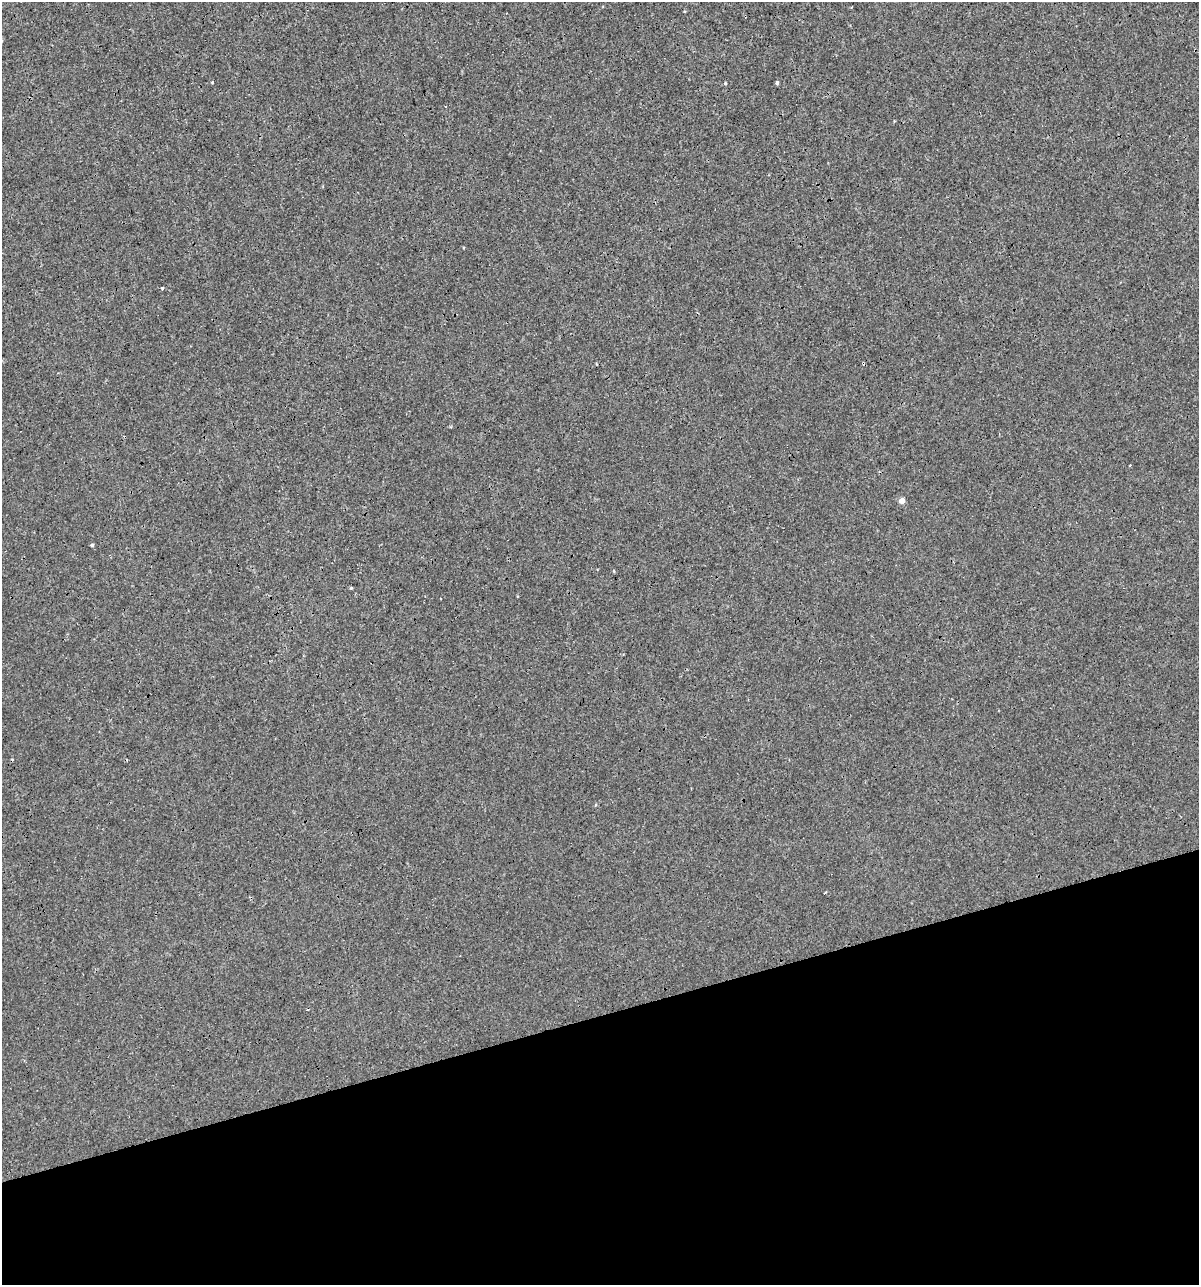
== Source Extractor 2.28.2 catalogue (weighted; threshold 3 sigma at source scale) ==
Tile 14 of 4 x 4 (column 2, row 4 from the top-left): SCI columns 1244-2440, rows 1-1283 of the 4930 x 5132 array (HDU 1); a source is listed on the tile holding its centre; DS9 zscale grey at full resolution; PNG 1201 x 1287 px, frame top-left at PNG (2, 2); no overlay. Shown black and unused: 21% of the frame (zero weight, under 3 of 4 exposures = <1% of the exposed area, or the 3 px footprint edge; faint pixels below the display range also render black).
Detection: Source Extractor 2.28.2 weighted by HDU 2 'WHT'; one run over the whole footprint, this tile lists its part. Background 4.00e-05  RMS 0.0017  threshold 0.00747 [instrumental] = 3 sigma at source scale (4.5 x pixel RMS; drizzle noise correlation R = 1.50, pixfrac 1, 0.0396/0.0396 arcsec/px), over >= 5 px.
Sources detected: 8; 1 cosmic-ray / hot-pixel residue — not listed; the other 7 listed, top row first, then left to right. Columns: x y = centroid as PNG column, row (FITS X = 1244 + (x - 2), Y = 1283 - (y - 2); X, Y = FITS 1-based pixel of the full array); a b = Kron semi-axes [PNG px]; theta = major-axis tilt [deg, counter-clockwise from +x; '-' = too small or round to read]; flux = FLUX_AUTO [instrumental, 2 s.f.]
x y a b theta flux
725 83 4 4 - 0.16
777 83 4 4 - 0.31
162 288 3 3 - 0.26
1130 465 2 2 - 0.11
902 501 5 4 - 1.4
92 545 4 4 - 0.25
351 588 4 3 - 0.17